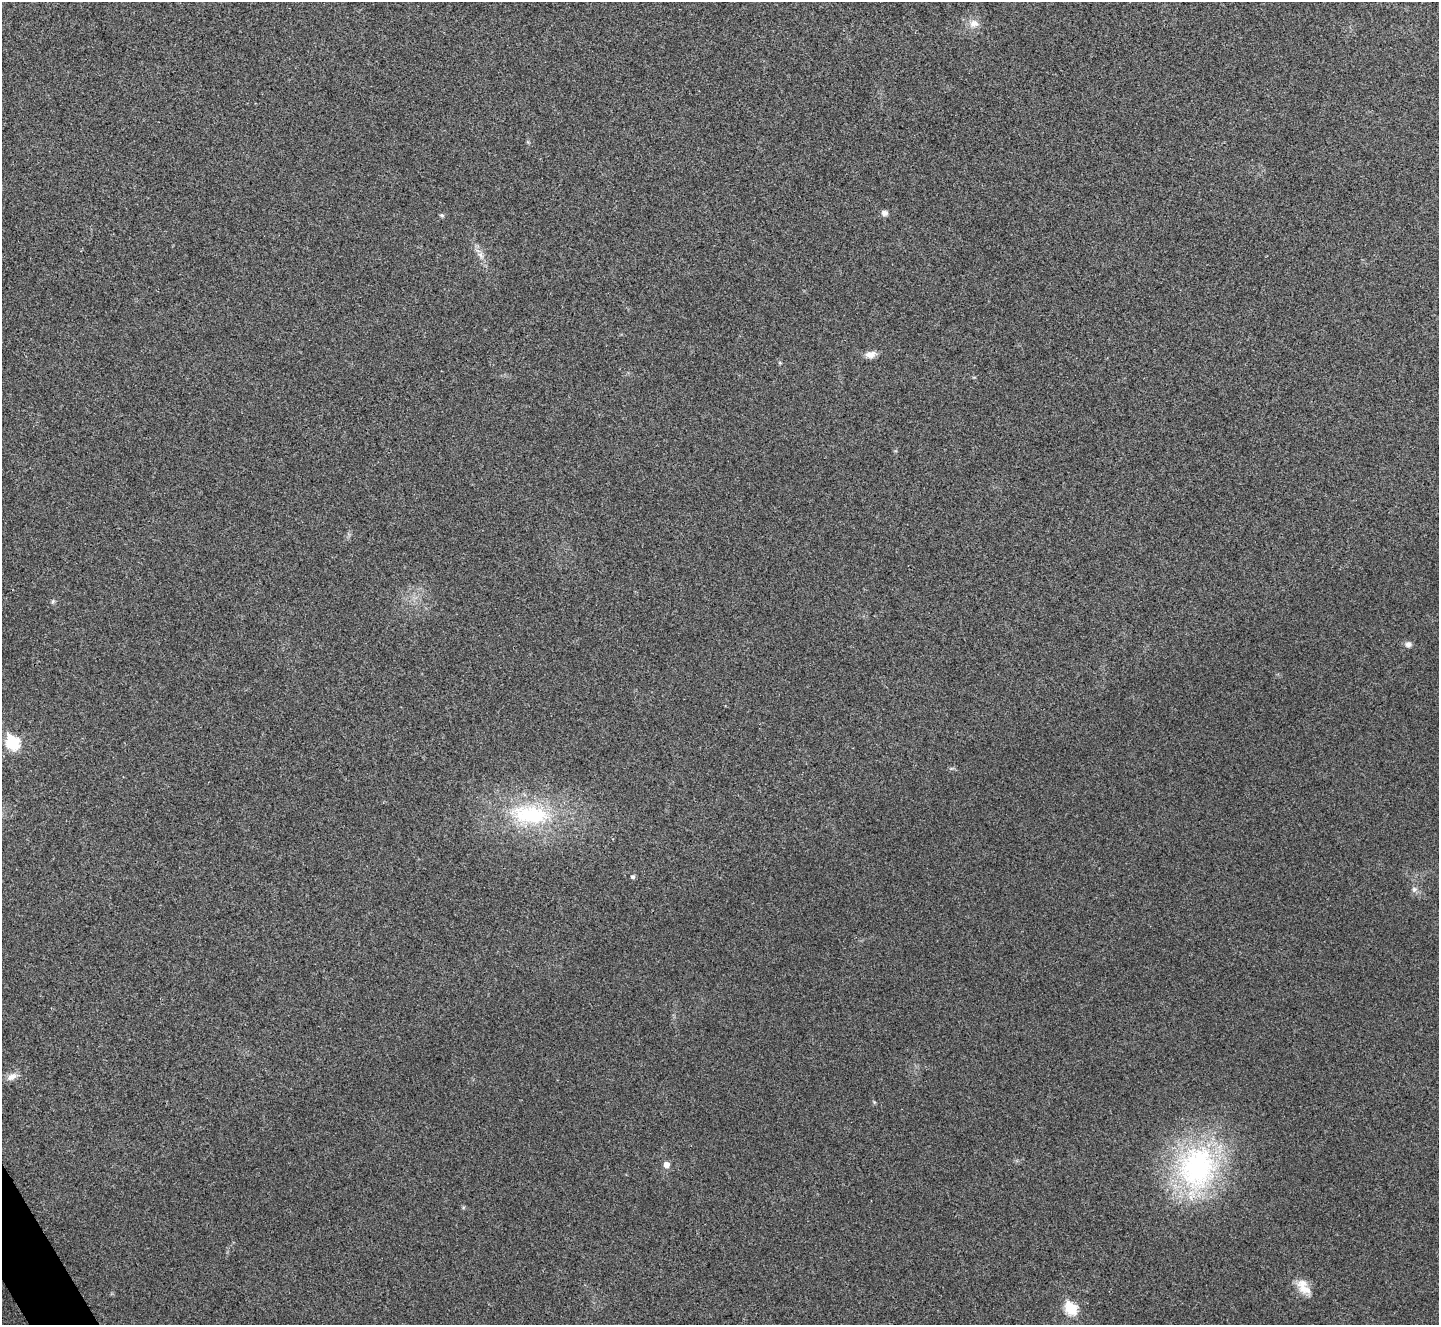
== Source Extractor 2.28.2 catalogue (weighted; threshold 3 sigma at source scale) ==
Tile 7 of 4 x 4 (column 3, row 2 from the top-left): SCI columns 2880-4316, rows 2810-4132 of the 5763 x 5753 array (HDU 1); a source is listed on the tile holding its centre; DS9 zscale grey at full resolution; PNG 1441 x 1327 px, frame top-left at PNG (2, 2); no overlay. Shown black and unused: <1% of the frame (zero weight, under 3 of 4 exposures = <1% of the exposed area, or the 3 px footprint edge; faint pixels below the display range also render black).
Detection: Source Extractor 2.28.2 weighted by HDU 2 'WHT'; one run over the whole footprint, this tile lists its part. Background 0.082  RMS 0.0073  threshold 0.0327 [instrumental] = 3 sigma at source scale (4.5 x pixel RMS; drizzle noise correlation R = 1.50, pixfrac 1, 0.05/0.05 arcsec/px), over >= 5 px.
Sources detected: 17; all 17 listed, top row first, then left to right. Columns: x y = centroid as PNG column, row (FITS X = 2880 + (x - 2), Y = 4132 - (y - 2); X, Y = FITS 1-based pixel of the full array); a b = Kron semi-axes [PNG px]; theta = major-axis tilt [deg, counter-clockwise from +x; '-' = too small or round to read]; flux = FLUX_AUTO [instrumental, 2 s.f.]
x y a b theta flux
974 23 14 11 -1 6
884 213 8 7 - 2.8
442 215 5 5 - 1.3
480 255 12 7 -53 4.3
870 354 13 8 10 5.5
780 363 5 3 - 0.69
53 601 6 4 46 1.1
1408 644 7 7 - 2.6
12 743 8 6 -57 74
530 814 60 27 -6 76
633 877 6 5 - 1.4
1414 889 7 7 - 2.3
12 1077 15 9 29 4.7
666 1165 6 5 - 5
1197 1168 65 53 82 140
1303 1287 23 12 -55 10
1071 1308 7 6 - 58